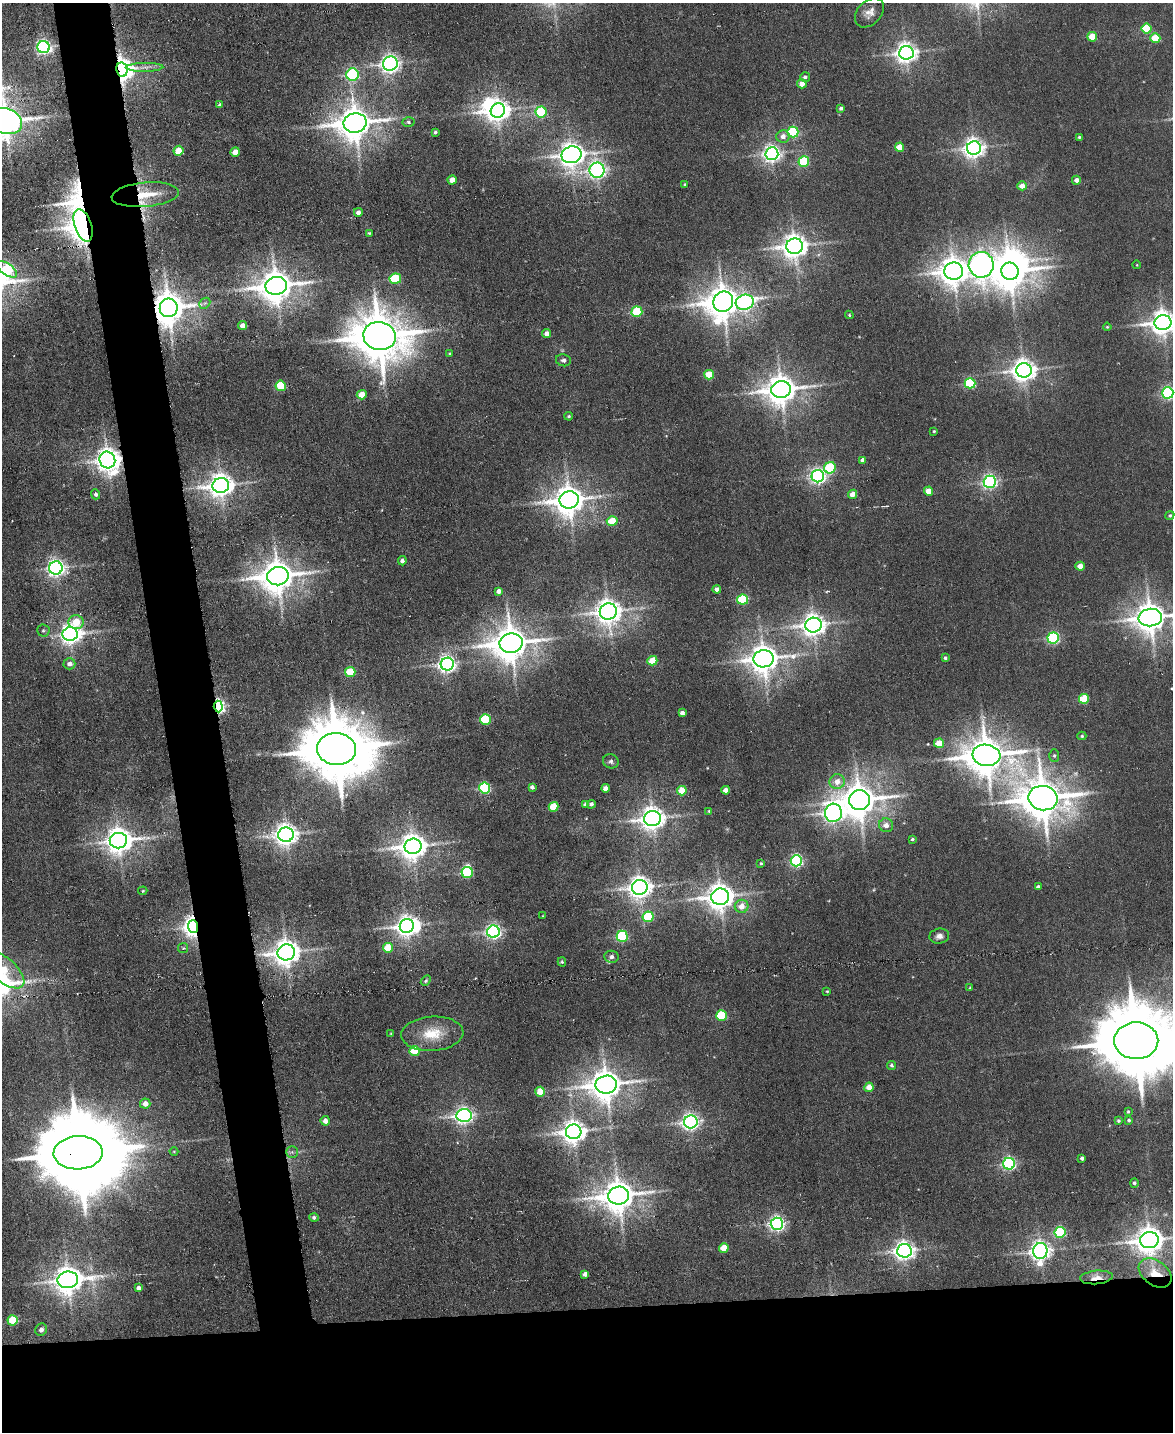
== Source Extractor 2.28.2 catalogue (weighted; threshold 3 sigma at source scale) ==
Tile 11 of 4 x 3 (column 3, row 3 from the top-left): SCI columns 2341-3511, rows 238-1667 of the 4681 x 4658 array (HDU 1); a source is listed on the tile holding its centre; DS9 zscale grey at full resolution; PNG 1175 x 1434 px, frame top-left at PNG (2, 3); each listed source drawn as its Kron ellipse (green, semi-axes under 4 px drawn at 4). Shown black and unused: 13% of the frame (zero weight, under 3 of 6 exposures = <1% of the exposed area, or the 3 px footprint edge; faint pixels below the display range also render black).
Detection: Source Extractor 2.28.2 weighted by HDU 2 'WHT'; one run over the whole footprint, this tile lists its part. Background 0.00663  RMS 0.0082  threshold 0.0334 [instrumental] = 3 sigma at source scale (4.09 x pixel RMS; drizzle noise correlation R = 1.36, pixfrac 0.8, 0.05/0.05 arcsec/px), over >= 5 px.
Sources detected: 203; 2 too faint to see at this stretch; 6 inside a brighter object's white glare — neither listed nor drawn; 2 inside a brighter listed object's ellipse — not listed separately; the other 193 listed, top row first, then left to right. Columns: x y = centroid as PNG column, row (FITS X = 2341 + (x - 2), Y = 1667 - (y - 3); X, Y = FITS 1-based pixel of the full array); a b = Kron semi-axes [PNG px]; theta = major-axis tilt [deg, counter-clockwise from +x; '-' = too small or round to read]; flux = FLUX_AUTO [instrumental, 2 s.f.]
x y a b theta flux
869 13 17 11 46 6.7
1147 28 5 5 - 38
1092 37 5 4 - 18
1155 38 5 4 - 25
44 47 6 6 - 240
906 53 7 7 - 540
390 64 7 7 - 430
144 67 19 4 1 4
122 70 7 5 -79 980
353 75 6 6 - 100
805 77 5 5 - 2.6
802 84 4 4 - 7.4
220 105 4 4 - 1.8
841 108 4 3 - 1.9
498 110 7 7 - 720
541 112 5 5 - 51
6 121 17 12 -20 1500
408 122 6 5 - 1.5
355 123 11 9 10 1800
435 132 4 3 - 1.7
793 132 5 5 - 83
783 136 6 6 - 4.7
1079 137 3 3 - 0.88
899 147 4 4 - 11
974 148 7 7 - 530
178 151 5 5 - 15
235 152 4 4 - 8.1
772 154 6 6 - 340
571 155 10 8 12 800
804 162 5 5 - 51
597 170 7 7 - 290
452 180 4 4 - 9.5
1076 180 4 4 - 3.8
685 184 3 3 - 0.71
1022 186 5 4 - 6.8
145 195 34 12 5 23
358 212 4 4 - 3.6
83 225 17 8 -72 1500
369 233 4 4 - 0.9
794 246 8 7 - 840
981 265 13 12 - 580
1137 265 4 3 - 0.58
7 269 12 5 -34 57
954 271 9 8 - 1200
1010 271 9 8 - 1700
395 279 5 5 - 44
276 286 11 9 11 1700
723 302 10 9 - 1800
745 302 9 7 15 180
205 303 6 4 43 1.5
169 308 9 9 - 1800
637 312 5 5 - 45
849 315 4 3 - 0.85
1163 323 8 7 - 810
243 326 4 4 - 7.3
1107 327 4 4 - 0.81
547 334 4 4 - 4.7
379 336 16 14 -12 4100
450 354 4 4 - 0.97
563 360 7 6 - 2.4
1024 370 8 7 - 720
709 375 5 4 - 24
970 383 5 5 - 70
281 386 5 5 - 41
781 390 10 8 9 1400
1168 393 5 5 - 150
362 395 5 4 - 12
569 416 4 3 - 1
934 431 3 3 - 0.76
107 460 8 7 - 820
863 460 4 4 - 3
830 468 6 5 - 53
818 476 6 6 - 250
990 482 6 6 - 230
221 485 8 7 - 850
929 491 4 4 - 12
96 494 5 4 - 2.2
853 494 5 4 - 5.8
569 500 9 8 - 1300
1170 515 5 4 - 1.2
612 521 5 5 - 19
402 561 4 4 - 2.7
1080 566 4 4 - 7.9
56 568 7 6 - 380
278 576 11 9 11 1800
717 589 4 4 - 4.7
499 591 4 4 - 4.1
743 600 5 5 - 50
608 612 8 8 - 840
1150 617 12 8 8 1400
76 622 7 7 - 18
813 625 8 7 - 710
43 631 6 6 - 1.6
70 634 7 7 - 530
1053 638 6 5 - 120
511 643 11 9 8 2000
945 658 4 3 - 1.7
763 659 10 8 9 1200
652 661 5 4 - 18
69 664 6 5 - 4.6
447 664 6 6 - 360
350 672 5 5 - 27
1084 699 5 5 - 32
218 706 6 4 -86 220
682 713 4 4 - 3.8
485 719 5 5 - 53
1082 736 4 4 - 0.95
939 743 5 4 - 16
336 749 19 16 -4 7400
986 755 14 10 -8 2500
1054 756 6 5 - 1.4
611 761 8 7 - 2.4
837 782 8 7 - 8.4
532 787 4 4 - 2.7
485 788 5 5 - 89
605 788 4 4 - 4.6
726 790 4 4 - 5.3
682 791 5 4 - 16
1043 798 15 12 -11 3000
860 800 10 10 - 1700
585 804 4 4 - 3
591 804 4 4 - 2.5
554 807 5 5 - 28
709 811 4 3 - 0.74
833 813 9 8 - 490
652 819 8 7 - 800
886 825 7 6 - 5.6
286 835 8 7 - 690
912 839 4 3 - 1.2
118 841 9 7 9 1000
413 846 8 7 - 1000
796 861 6 5 - 140
761 863 4 3 - 1
467 872 5 5 - 58
640 887 8 7 - 680
1038 887 4 3 - 2.2
143 891 5 3 - 0.81
720 897 9 8 - 1100
742 906 7 6 - 8.8
543 916 3 3 - 0.59
648 917 5 5 - 47
407 926 7 7 - 520
193 927 6 5 - 580
493 932 6 6 - 270
622 936 5 5 - 88
939 936 10 7 7 4
183 948 5 5 - 1.2
388 948 5 5 - 23
286 952 8 8 - 980
612 957 7 6 - 2.6
562 962 4 3 - 0.99
4 970 25 12 -41 36
426 981 6 4 49 1.2
970 988 4 3 - 0.74
827 991 3 3 - 0.66
721 1015 5 5 - 46
391 1034 3 3 - 0.64
432 1034 31 17 3 22
1136 1041 22 18 0 11000
415 1051 5 5 - 28
892 1065 5 4 - 1.5
606 1085 10 9 - 1500
869 1087 4 4 - 10
540 1092 5 5 - 19
145 1104 5 5 - 6.7
1128 1111 3 3 - 0.94
464 1116 7 6 - 330
1129 1120 4 4 - 1.3
325 1121 5 4 - 5.1
1118 1121 3 3 - 1.2
691 1122 7 6 - 340
574 1132 8 7 - 750
174 1151 4 3 - 0.63
292 1152 5 5 - 1.9
78 1153 24 16 2 14000
1082 1158 4 4 - 2.2
1009 1164 6 6 - 160
1134 1183 4 4 - 1.6
619 1196 10 9 - 1600
314 1217 5 4 - 1.9
777 1224 6 6 - 260
1060 1232 5 5 - 82
1149 1240 9 8 - 1200
724 1248 5 5 - 17
904 1251 7 7 - 490
1040 1251 8 7 - 480
1155 1273 18 12 -37 20
585 1274 4 4 - 4
1096 1277 16 6 5 7.1
68 1280 10 8 9 1200
138 1288 4 4 - 3.1
13 1320 5 5 - 30
41 1330 6 5 - 2.9
Overlapping masked pixels (flux is a lower limit): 10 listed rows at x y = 122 70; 145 195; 83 225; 169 308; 107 460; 218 706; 193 927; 78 1153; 1155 1273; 1096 1277
Isophote crosses this tile's border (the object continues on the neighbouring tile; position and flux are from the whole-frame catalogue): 8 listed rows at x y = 6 121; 7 269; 1163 323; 1168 393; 1150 617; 4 970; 1136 1041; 1149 1240